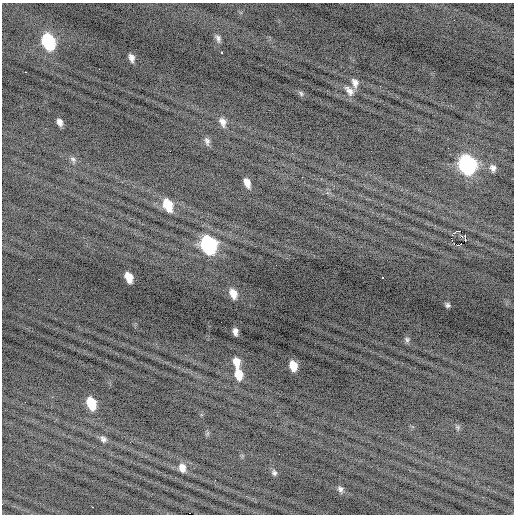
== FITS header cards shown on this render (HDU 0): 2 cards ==
NAXIS1  =                  512 / Axis length
NAXIS2  =                  512 / Axis length

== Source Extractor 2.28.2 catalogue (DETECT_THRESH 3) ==
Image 512 x 512 px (HDU 0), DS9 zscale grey, 1 PNG px = 1 image px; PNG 516 x 516 px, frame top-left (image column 1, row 512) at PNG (2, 3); no overlay
Background -0.489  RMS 0.79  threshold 2.37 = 3 sigma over >= 5 px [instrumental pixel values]
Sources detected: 44; all 44 listed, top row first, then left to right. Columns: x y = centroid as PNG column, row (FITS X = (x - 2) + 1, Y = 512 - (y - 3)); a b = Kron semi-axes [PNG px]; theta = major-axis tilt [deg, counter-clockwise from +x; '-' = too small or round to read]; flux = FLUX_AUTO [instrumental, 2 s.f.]
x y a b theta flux
218 38 11 6 -64 200
48 41 12 8 -68 5500
221 52 3 2 - 350
131 58 7 5 -74 250
25 72 3 2 - 59
355 83 12 8 -70 300
380 86 2 2 - 25
349 91 15 8 -46 340
301 93 8 5 -63 110
60 122 7 5 -63 240
222 122 12 8 -69 330
207 141 11 7 -75 210
448 148 2 2 - 120
73 159 9 6 -37 170
467 165 11 9 -68 13000
493 168 7 6 - 200
302 177 2 2 - 170
247 183 10 6 -70 390
168 205 12 8 -68 1200
459 231 5 3 - 1700
465 235 2 2 - 450
461 236 3 2 - 53
465 240 3 2 - 160
208 245 12 9 -66 9800
458 245 4 2 - 600
129 277 9 6 -69 680
382 278 3 2 - 160
39 279 2 2 - 210
233 294 10 7 -67 530
447 305 5 4 - 120
235 331 7 4 -84 230
407 340 8 7 - 140
236 362 12 7 -77 560
293 366 8 6 -78 710
238 374 12 8 -79 810
91 403 10 7 -71 1600
458 427 7 6 - 110
103 439 9 7 -52 170
279 454 2 2 - 32
182 468 10 8 -73 390
274 473 8 6 -66 150
215 480 2 2 - 110
340 489 8 6 -62 180
93 507 2 2 - 390